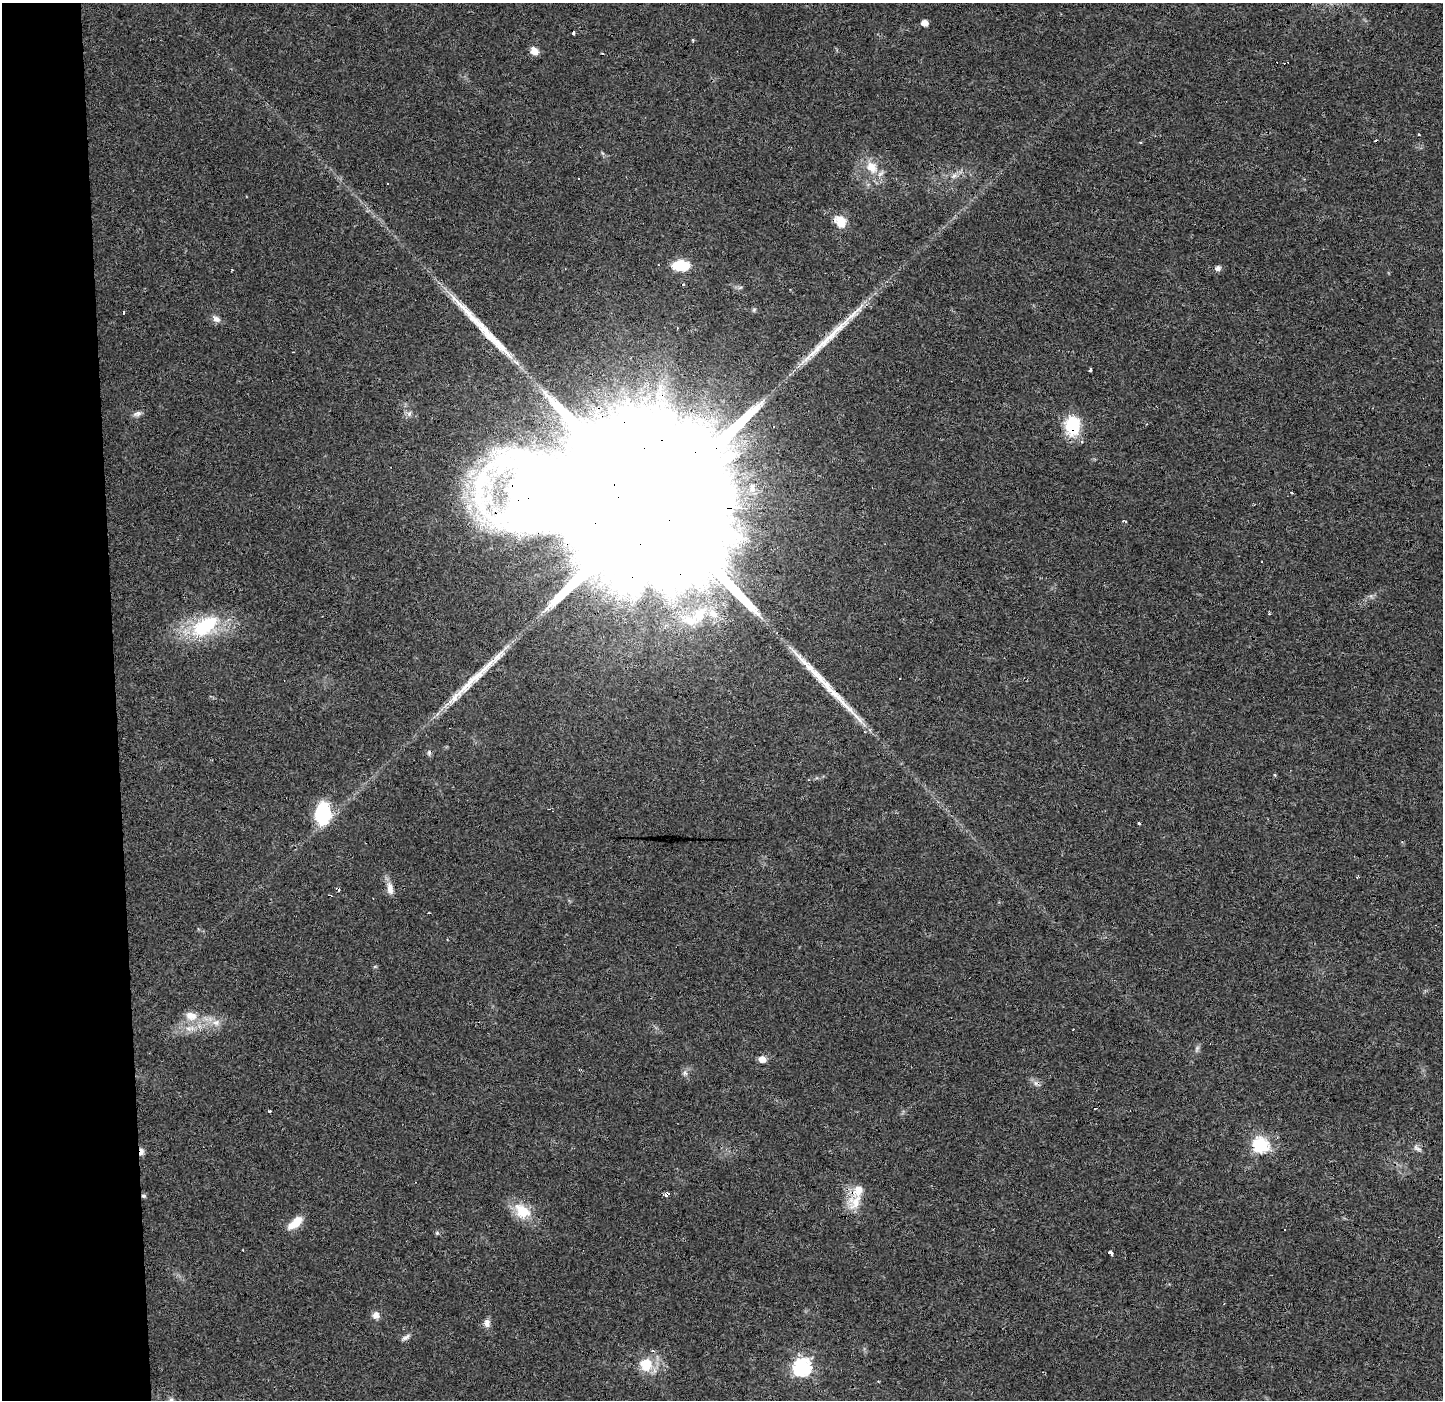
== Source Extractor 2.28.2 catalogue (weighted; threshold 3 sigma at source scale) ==
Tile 4 of 3 x 3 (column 1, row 2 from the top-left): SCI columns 67-1507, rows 1400-2797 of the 4457 x 4202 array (HDU 1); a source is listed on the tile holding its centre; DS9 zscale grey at full resolution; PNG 1445 x 1402 px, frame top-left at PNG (2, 3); no overlay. Shown black and unused: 8% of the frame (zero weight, under 3 of 4 exposures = <1% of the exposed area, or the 3 px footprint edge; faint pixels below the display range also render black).
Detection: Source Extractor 2.28.2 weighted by HDU 2 'WHT'; one run over the whole footprint, this tile lists its part. Background 0.0173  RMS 0.003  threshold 0.0136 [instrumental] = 3 sigma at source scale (4.5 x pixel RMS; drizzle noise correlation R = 1.50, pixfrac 1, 0.0396/0.0396 arcsec/px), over >= 5 px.
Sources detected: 76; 19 cosmic-ray / hot-pixel residue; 4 long thin detections or spike segments (spike, bleed or trail) — not listed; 4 inside a brighter listed object's ellipse — not listed separately; the other 49 listed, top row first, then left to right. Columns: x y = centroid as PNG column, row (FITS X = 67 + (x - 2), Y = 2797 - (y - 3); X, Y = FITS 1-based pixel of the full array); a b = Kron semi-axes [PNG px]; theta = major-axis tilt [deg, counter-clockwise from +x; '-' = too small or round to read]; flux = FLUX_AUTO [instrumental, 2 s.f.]
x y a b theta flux
924 23 5 4 - 2.8
693 40 3 3 - 0.62
534 51 10 8 -40 2.2
1419 134 3 3 - 0.71
1140 142 4 3 - 0.28
872 167 18 14 -62 5.6
840 221 16 12 -62 4.7
681 265 12 7 0 15
1218 268 7 6 - 1
754 310 6 5 - 0.48
216 319 10 8 -28 1.5
1090 370 3 3 - 2.5
660 387 9 6 -89 1.6
137 414 12 6 14 1.2
1072 426 22 17 -86 12
1292 492 3 3 - 0.96
655 505 96 32 -2 62000
1125 521 5 3 - 0.34
699 614 28 17 50 11
204 626 38 21 33 21
899 678 3 3 - 1.5
323 813 18 12 87 24
1139 824 3 3 - 1.7
390 888 17 8 -79 2.5
373 898 2 2 - 0.17
191 1016 17 12 -13 4.3
216 1023 9 8 - 1.9
190 1028 17 7 5 3.2
1197 1048 10 5 64 0.79
762 1059 8 6 0 2.3
685 1073 7 6 - 0.75
1095 1108 3 2 - 0.7
269 1111 3 3 - 0.64
1261 1145 7 7 - 55
1417 1148 13 5 -34 1.1
141 1152 9 5 88 1.4
667 1194 4 3 - 3.1
144 1196 6 4 -15 0.52
856 1202 27 17 49 5.9
522 1211 23 18 -37 7.7
295 1223 20 9 42 5
437 1233 6 4 -45 0.44
1110 1253 4 3 - 2.9
376 1315 7 7 - 2.2
487 1323 11 8 88 1.6
406 1337 12 5 32 1
646 1364 16 15 - 7.6
802 1367 7 7 - 89
171 1400 8 7 - 0.93
Overlapping masked pixels (flux is a lower limit): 6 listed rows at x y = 1072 426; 655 505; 1261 1145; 141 1152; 667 1194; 144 1196
Isophote crosses this tile's border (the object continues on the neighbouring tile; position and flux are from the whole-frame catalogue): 1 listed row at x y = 171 1400